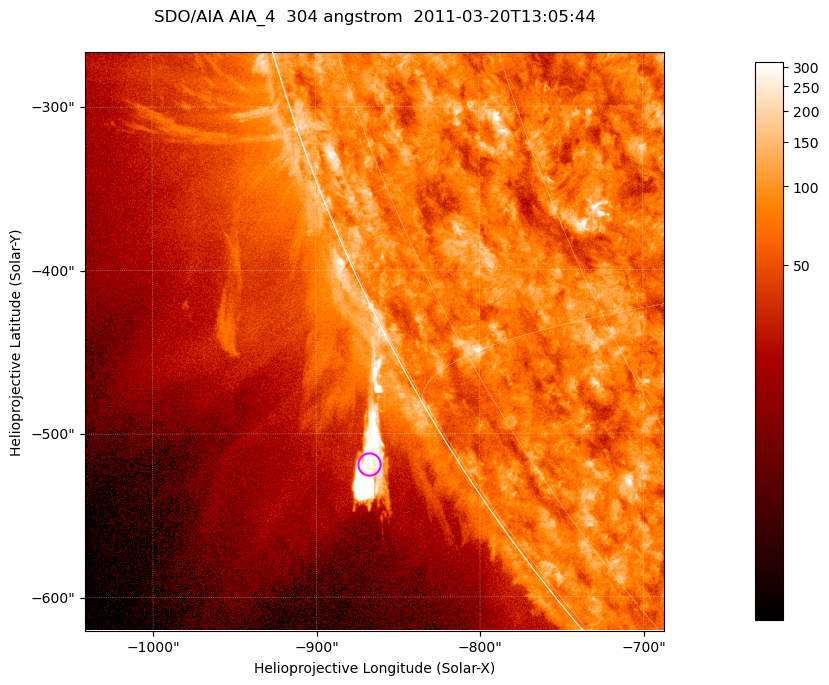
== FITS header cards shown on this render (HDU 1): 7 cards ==
TELESCOP= 'SDO/AIA '           / For AIA: SDO/AIA
INSTRUME= 'AIA_4   '           / For AIA: AIA_ATA1, AIA_ATA2, AIA_ATA3 or AIA_AT
WAVELNTH=                  304 / [angstrom] Wavelength
WAVEUNIT= 'angstrom'           / Wavelength unit: angstrom
DATE-OBS= '2011-03-20T13:05:44.127' / [ISO] Date when observation started; ISO 8
CTYPE1  = 'HPLN-TAN'           / CTYPE1; Typically HPLN
CTYPE2  = 'HPLT-TAN'           / CTYPE2; Typically HPLT

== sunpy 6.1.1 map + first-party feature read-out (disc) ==
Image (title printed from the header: SDO/AIA AIA_4  304 angstrom  2011-03-20T13:05:44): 590 x 590 px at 0.6 arcsec/px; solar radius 964 arcsec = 1606 px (partial field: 2.0% of the solar disc is inside the frame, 45% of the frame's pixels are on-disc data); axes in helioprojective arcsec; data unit not stated in the header (colour bar unlabelled)
Orientation: roll -0.132 deg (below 1 deg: not rotated)
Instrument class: DISC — disc imager (sunpy class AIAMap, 304 A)
Bright regions (active regions / flare kernels): reference = the on-disc median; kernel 5 px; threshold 5 sigma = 118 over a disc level ~77.4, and >= 1.15x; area >= 348 px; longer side >= 7 px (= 4.2 arcsec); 0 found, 0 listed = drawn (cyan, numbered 1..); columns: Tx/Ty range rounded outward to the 2 arcsec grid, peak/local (2 s.f.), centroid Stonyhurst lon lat
Off-limb structures (1.02-1.3 R_sun): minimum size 174 px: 4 found; the strongest spans PA ~120..125 deg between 1.02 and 1.07 R_sun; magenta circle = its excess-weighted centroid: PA ~120 deg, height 1.05 R_sun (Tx ~-868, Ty ~-518 arcsec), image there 6.3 x the reference